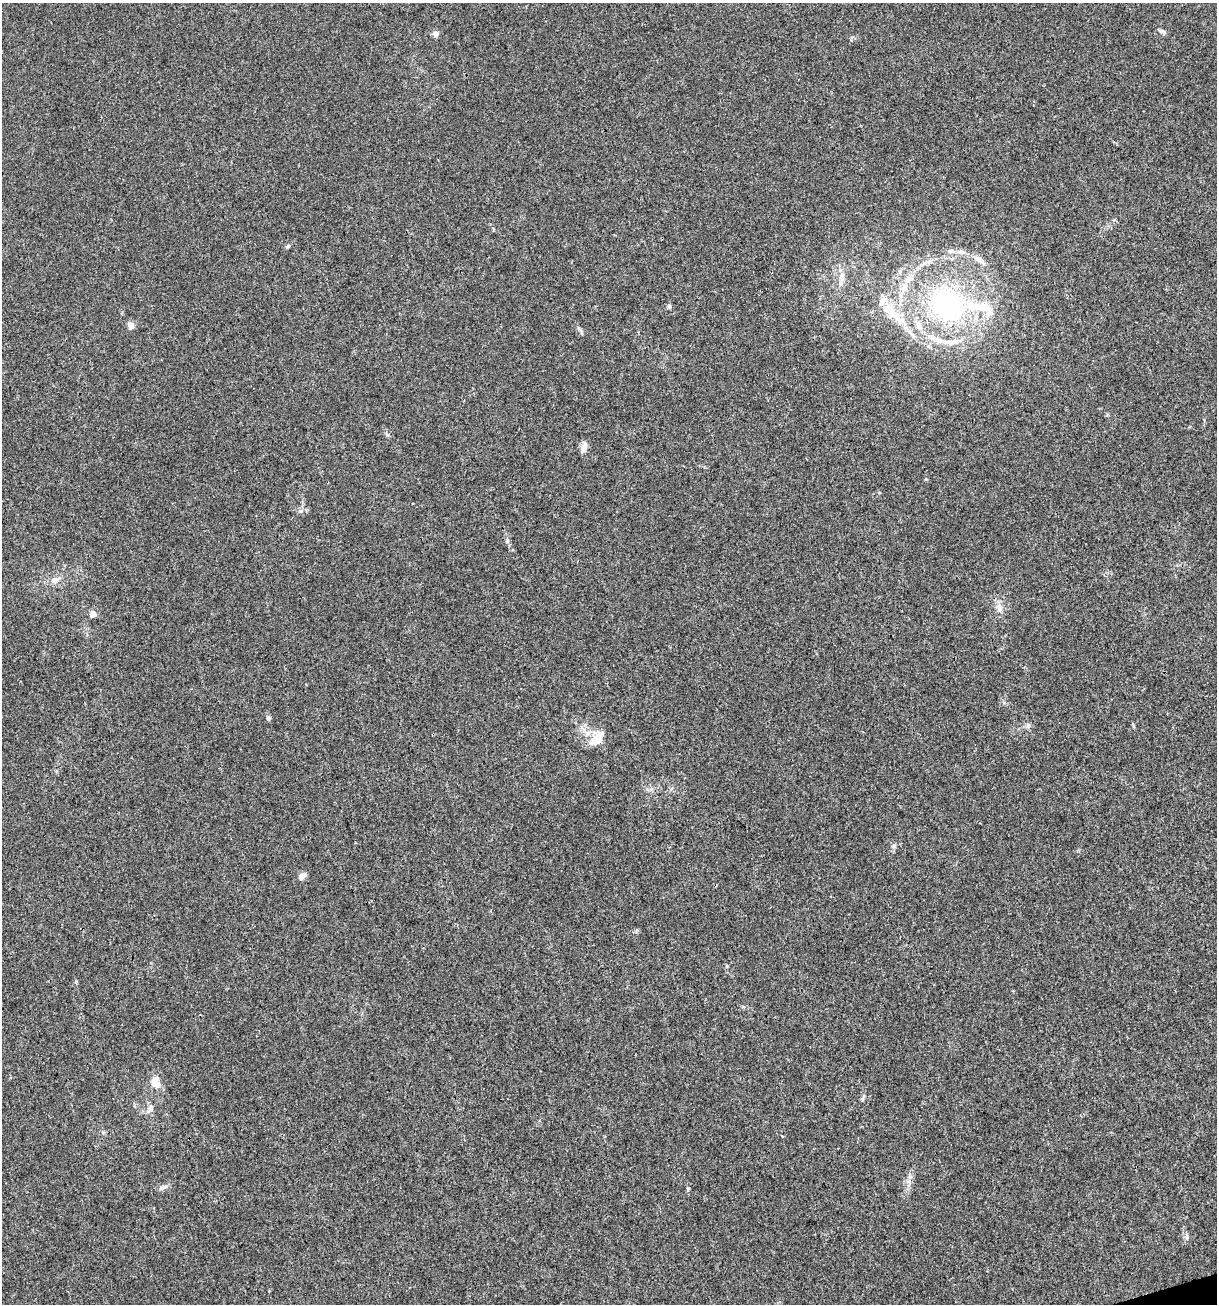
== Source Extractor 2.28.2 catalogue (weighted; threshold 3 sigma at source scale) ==
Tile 6 of 4 x 4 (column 2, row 2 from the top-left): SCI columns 1317-2531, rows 2603-3904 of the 5012 x 5207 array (HDU 1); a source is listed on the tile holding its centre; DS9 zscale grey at full resolution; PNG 1219 x 1306 px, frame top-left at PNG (2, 3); no overlay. Shown black and unused: <1% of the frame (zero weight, under 3 of 4 exposures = <1% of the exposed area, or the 3 px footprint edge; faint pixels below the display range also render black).
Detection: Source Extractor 2.28.2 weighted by HDU 2 'WHT'; one run over the whole footprint, this tile lists its part. Background 0.00318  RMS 0.0027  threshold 0.0121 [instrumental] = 3 sigma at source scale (4.5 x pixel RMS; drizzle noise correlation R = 1.50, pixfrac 1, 0.0396/0.0396 arcsec/px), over >= 5 px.
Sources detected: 35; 9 inside a brighter listed object's ellipse — not listed separately; the other 26 listed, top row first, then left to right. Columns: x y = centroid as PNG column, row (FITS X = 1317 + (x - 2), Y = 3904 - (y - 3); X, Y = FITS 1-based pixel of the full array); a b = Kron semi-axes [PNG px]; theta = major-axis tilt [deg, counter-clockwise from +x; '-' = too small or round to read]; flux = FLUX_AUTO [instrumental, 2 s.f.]
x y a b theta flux
1162 31 10 5 -27 0.76
436 34 7 7 - 1
288 246 7 4 28 0.46
960 252 13 6 -8 1.3
979 260 14 7 -37 1.9
842 277 17 6 88 1.9
947 304 48 39 -24 49
669 306 6 5 - 0.47
889 310 24 13 -59 6.4
131 326 5 4 - 4
583 448 12 7 71 1.8
507 540 6 4 -72 0.48
54 580 11 9 20 1.8
999 607 13 8 -69 1.7
93 614 7 6 - 1.5
268 718 6 5 - 0.51
1028 725 8 6 75 0.69
1133 725 6 3 -88 0.31
597 739 19 13 49 4.8
302 876 8 6 44 2
76 983 4 3 - 0.34
155 1082 16 11 -67 2.9
863 1097 12 3 67 0.52
150 1110 11 4 39 0.76
163 1187 12 6 22 0.97
688 1189 5 4 - 0.31
Unlisted compact peaks at least as high as the median listed source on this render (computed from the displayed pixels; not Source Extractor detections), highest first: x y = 894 846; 387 435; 1187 1237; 301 511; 926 479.